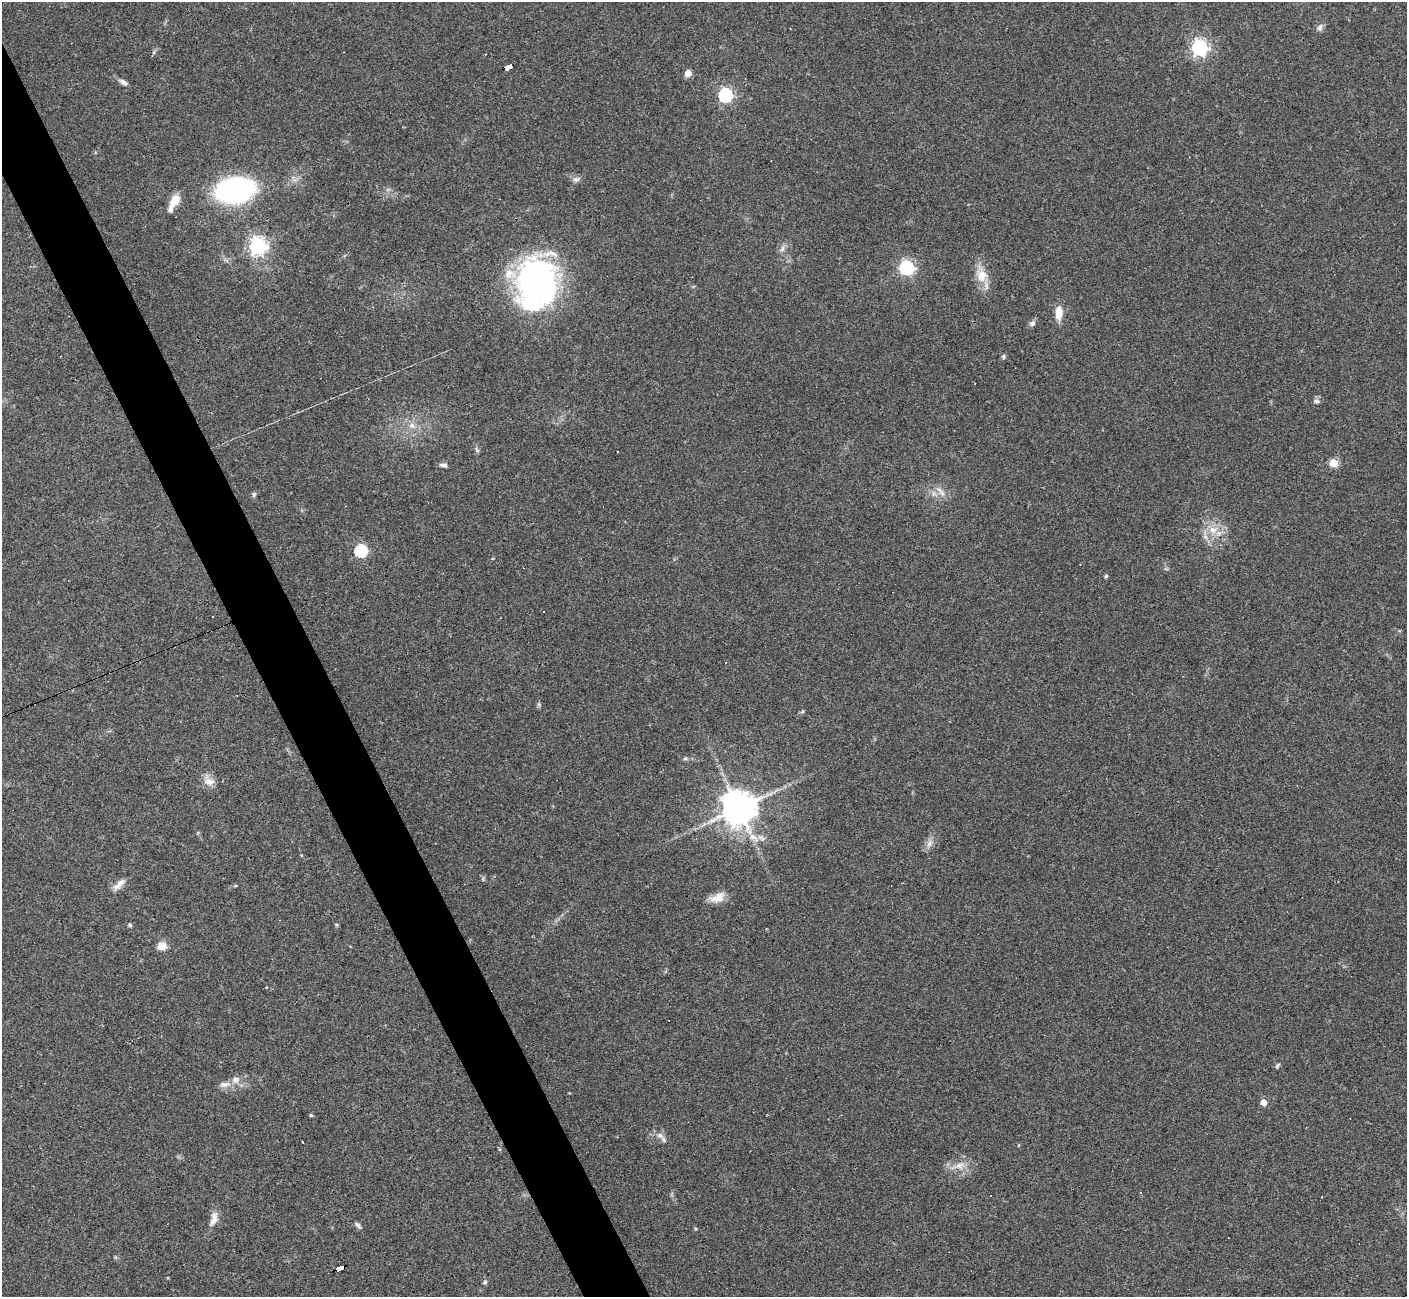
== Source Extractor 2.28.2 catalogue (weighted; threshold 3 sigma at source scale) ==
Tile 11 of 4 x 4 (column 3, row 3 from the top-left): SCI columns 2812-4216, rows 1576-2870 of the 5622 x 5608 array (HDU 1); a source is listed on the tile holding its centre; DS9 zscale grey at full resolution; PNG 1409 x 1299 px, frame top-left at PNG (2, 2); no overlay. Shown black and unused: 4% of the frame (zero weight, under 3 of 4 exposures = <1% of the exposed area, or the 3 px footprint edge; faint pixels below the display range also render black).
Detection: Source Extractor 2.28.2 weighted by HDU 2 'WHT'; one run over the whole footprint, this tile lists its part. Background 0.0991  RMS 0.006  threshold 0.0269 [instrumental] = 3 sigma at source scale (4.5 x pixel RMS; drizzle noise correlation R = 1.50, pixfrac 1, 0.05/0.05 arcsec/px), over >= 5 px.
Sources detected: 63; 6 cosmic-ray / hot-pixel residue — not listed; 3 inside a brighter listed object's ellipse — not listed separately; the other 54 listed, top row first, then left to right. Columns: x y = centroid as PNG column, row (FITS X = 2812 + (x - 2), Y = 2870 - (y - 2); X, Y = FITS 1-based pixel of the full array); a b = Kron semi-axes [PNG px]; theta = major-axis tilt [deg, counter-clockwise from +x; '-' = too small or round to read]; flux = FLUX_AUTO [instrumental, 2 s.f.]
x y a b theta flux
1320 27 11 7 64 2.3
1199 47 6 6 - 200
154 52 5 3 - 0.88
508 66 9 4 19 190
688 73 5 5 - 9.9
123 82 11 6 -31 2.3
725 95 6 6 - 110
576 179 9 7 13 2.3
235 190 29 19 9 120
175 201 16 8 56 9.4
258 246 7 6 - 250
782 249 9 6 72 2.2
907 268 6 6 - 140
982 275 19 15 -77 10
537 283 46 35 83 210
1059 313 14 8 87 8.5
1032 323 9 7 32 2
1003 356 6 5 - 1.1
1316 401 7 5 -11 1.5
412 426 10 8 -28 3.9
477 450 8 5 -60 1.2
1333 463 5 5 - 25
444 465 9 5 -5 2.1
942 493 12 7 -49 3.8
254 494 7 5 74 1.2
1213 530 13 11 -2 7.8
361 551 6 6 - 74
1106 576 5 4 - 0.78
213 617 2 2 - 0.44
539 704 7 4 -89 0.98
802 712 6 4 19 0.83
685 759 6 4 2 0.97
209 781 17 9 2 4.9
739 808 11 10 - 1300
929 843 11 7 60 3.3
301 855 5 3 - 0.47
119 884 19 7 41 4.5
717 898 20 11 24 7.4
130 925 5 4 - 1.2
336 925 5 4 - 0.84
162 946 5 5 - 25
1277 1065 9 4 46 1
236 1080 12 9 15 4.3
224 1084 16 8 6 4.1
1263 1102 5 4 - 7.7
311 1115 5 4 - 0.75
664 1139 11 7 -56 2.4
302 1141 3 2 - 2.8
959 1166 17 8 22 5.6
990 1195 2 2 - 0.48
214 1219 21 9 75 5.5
358 1225 12 5 -49 1.5
340 1268 8 4 21 72
485 1282 6 6 - 1
Overlapping masked pixels (flux is a lower limit): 2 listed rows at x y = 508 66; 340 1268